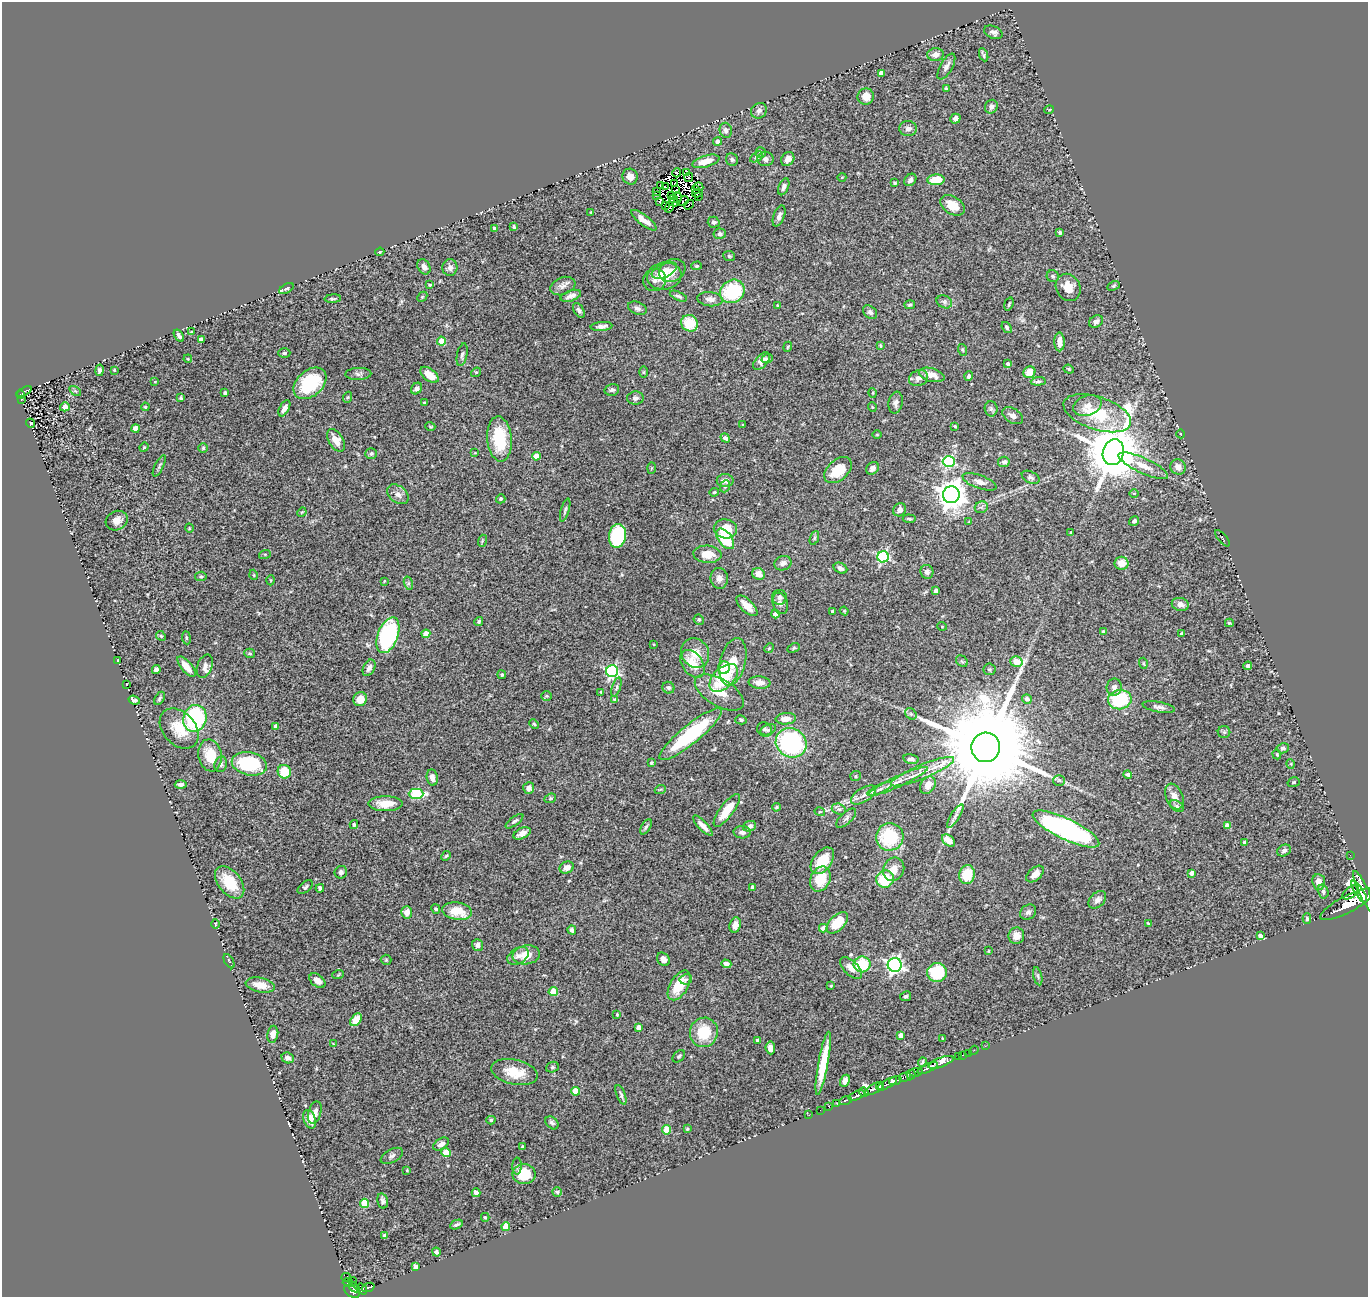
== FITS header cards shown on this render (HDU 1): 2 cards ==
NAXIS1  =                 1366
NAXIS2  =                 1295

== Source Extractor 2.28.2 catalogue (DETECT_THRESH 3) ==
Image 1366 x 1295 px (HDU 1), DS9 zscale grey, 1 PNG px = 1 image px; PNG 1370 x 1299 px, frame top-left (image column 1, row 1295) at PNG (2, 2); each listed source drawn as its Kron ellipse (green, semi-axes under 4 px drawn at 4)
Background 0.674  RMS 0.054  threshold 0.162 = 3 sigma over >= 5 px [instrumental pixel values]
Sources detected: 447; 7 with non-positive FLUX_AUTO (blend fragments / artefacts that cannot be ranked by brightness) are neither listed nor drawn; the other 440 listed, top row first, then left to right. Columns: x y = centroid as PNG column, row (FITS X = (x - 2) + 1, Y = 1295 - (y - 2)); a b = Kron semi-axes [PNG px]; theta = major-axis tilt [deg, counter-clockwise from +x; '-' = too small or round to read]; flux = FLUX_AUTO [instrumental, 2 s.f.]
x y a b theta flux
993 32 9 6 -24 14
935 55 8 6 6 22
984 55 7 3 -67 6.8
946 67 14 6 60 16
881 73 4 4 - 26
946 88 4 3 - 4.8
866 96 8 8 - 40
991 107 7 6 - 15
1049 110 5 3 - 3.6
759 111 8 7 - 13
955 119 5 5 - 17
908 129 8 7 - 16
726 130 7 6 - 12
718 142 4 4 - 13
761 152 5 5 - 12
757 157 7 4 32 8.3
766 159 8 7 - 14
788 159 7 6 - 21
732 160 6 6 - 9.2
706 161 14 5 16 51
677 173 4 4 - 14
686 173 4 2 - 18
630 177 8 7 - 21
689 177 4 3 - 9.2
842 177 4 3 - 3
910 180 7 5 49 12
936 180 8 5 3 91
895 183 3 3 - 4.7
675 184 4 3 - 9.2
661 186 3 2 - 7.2
665 187 2 2 - 3.7
698 187 5 2 - 4.5
784 187 9 5 67 11
676 190 4 2 - 2.3
696 190 3 2 - 2
656 192 4 2 - 6.2
697 193 5 3 - 7.2
656 195 3 2 - 3.5
671 195 4 3 - 6
698 197 3 2 - 3.4
677 198 6 2 88 6
673 199 3 2 - 2.6
684 201 5 2 - 2.5
660 202 4 2 - 5.2
674 202 5 2 - 4.2
689 205 5 2 - 1.2
952 205 13 8 -33 56
666 206 2 2 - 4.4
669 207 5 2 - 2.3
591 212 4 2 - 2.5
779 216 11 5 69 13
644 220 15 5 -37 32
714 222 6 5 - 8
514 227 4 3 - 5.9
495 228 4 3 - 12
1060 232 4 4 - 6.9
720 234 6 5 - 8.7
380 252 4 3 - 4.3
729 256 6 5 - 5.8
697 266 5 4 - 4.6
424 267 8 6 -58 17
450 267 8 7 - 15
664 270 13 6 25 28
672 270 14 10 30 27
664 276 17 13 8 77
1053 276 6 6 - 7.2
655 280 11 11 - 21
430 285 4 3 - 5.1
563 286 13 8 21 17
1113 286 6 4 27 5.1
1068 287 14 12 -60 49
286 289 8 4 29 5.9
732 291 13 11 32 220
571 296 11 5 18 16
678 296 9 4 -24 7.8
422 297 6 4 46 4.2
333 299 8 4 4 5.8
710 299 13 7 -6 19
944 302 8 6 -22 10
1009 304 7 4 73 5.7
778 305 3 2 - 3.8
910 305 5 4 - 4.8
637 308 10 6 -22 12
579 310 8 5 -60 11
870 312 8 6 -42 10
1096 321 7 6 - 16
690 323 8 8 - 99
601 326 11 4 6 13
1007 327 6 4 -52 5.8
191 332 3 3 - 3.2
179 336 7 4 -58 9.7
201 340 4 4 - 39
441 341 4 4 - 79
1059 342 9 5 -90 31
880 345 4 2 - 3.5
788 347 5 4 - 4.1
963 350 6 4 -70 4.6
284 353 6 4 1 6.7
462 355 11 5 78 11
188 359 4 4 - 3.3
767 359 6 4 22 8
761 361 10 6 49 22
1008 364 4 4 - 8.7
1069 369 5 4 - 4.6
99 370 6 4 79 7.4
114 370 3 3 - 4.4
476 372 5 4 - 3.9
644 372 6 4 89 3.6
1029 372 6 5 - 51
358 374 13 6 2 12
429 375 10 6 -38 49
932 375 13 6 -16 34
969 376 5 4 - 9.1
918 378 10 7 26 21
1038 381 7 4 4 7.2
155 382 3 2 - 2.1
310 383 19 12 42 180
417 389 6 5 - 15
612 390 7 6 - 7.8
75 391 6 4 -34 5.7
24 392 8 3 27 96
225 393 3 3 - 8.7
873 393 5 3 - 3.2
21 394 4 3 - 40
348 397 6 3 70 4.1
181 398 3 3 - 5.1
635 398 8 6 5 10
21 400 3 2 - 10
424 402 4 3 - 3.5
896 403 11 7 81 17
1087 406 15 10 19 31
65 407 5 4 - 27
145 407 4 3 - 3.8
872 407 5 3 - 2.9
284 408 9 4 61 16
991 409 7 6 - 7.9
1097 413 35 16 -18 180
1013 416 11 7 -32 18
31 423 5 4 - 4.6
743 425 4 2 - 2.8
430 426 5 3 - 3.4
955 426 3 3 - 4.6
136 429 4 4 - 58
1181 434 4 3 - 2.3
877 435 5 3 - 2.8
725 438 5 4 - 10
499 439 22 12 -85 150
336 440 12 7 -59 36
144 447 5 4 - 4.1
203 448 5 4 - 5.2
1113 452 13 10 73 27000
475 453 4 2 - 2.4
371 454 6 5 - 7.7
536 456 4 4 - 69
949 462 6 5 - 400
1004 462 6 5 - 10
159 466 12 4 62 7.1
1143 466 27 7 -25 52
1178 467 8 7 - 29
651 468 6 4 88 4.3
872 468 7 5 47 18
838 470 16 10 41 77
1031 477 9 5 -26 10
725 481 8 6 0 21
979 482 18 6 -20 27
725 486 6 5 - 6.8
714 492 5 3 - 4.6
1134 493 5 3 - 3.2
398 494 12 8 -38 20
951 495 8 8 - 4700
501 499 5 4 - 5.9
981 507 6 6 - 9
565 510 12 3 74 7.2
900 510 7 6 - 15
302 512 5 4 - 3.3
909 519 6 4 -6 6.2
117 521 11 9 26 25
1134 521 5 4 - 8
969 522 4 3 - 3.4
189 528 4 3 - 2.6
725 529 11 9 -10 71
1071 532 3 3 - 4.5
617 536 12 8 81 280
814 538 7 4 68 5.6
1222 538 10 2 -49 3.4
725 539 12 6 -52 160
482 541 6 3 72 4.3
265 554 6 4 18 3.8
707 554 14 8 -4 52
883 557 6 5 - 480
783 563 9 7 18 16
1121 563 7 6 - 44
840 568 7 5 -26 14
927 572 7 6 - 11
758 574 6 5 - 30
254 575 5 3 - 3
201 576 6 5 - 6.1
719 578 10 8 -83 19
271 580 5 3 - 3.6
384 581 3 2 - 3.1
408 583 7 4 -72 6.9
936 591 4 3 - 6.3
779 597 7 7 - 11
780 603 11 7 -72 16
1180 604 8 6 -14 21
747 606 13 6 -44 42
833 611 4 3 - 12
844 611 4 4 - 3.6
775 614 4 4 - 23
699 620 5 5 - 5.9
479 621 5 4 - 5.5
1229 623 4 3 - 4
942 626 5 3 - 2.6
1103 632 4 4 - 7.5
426 634 4 4 - 58
1182 634 4 3 - 12
388 635 19 10 69 460
161 636 5 4 - 4.4
186 638 6 3 -82 4.5
653 644 4 3 - 2.6
769 648 5 4 - 3.4
794 648 6 4 28 5.3
250 653 5 4 - 5.4
695 653 15 13 -57 51
118 660 4 2 - 2.6
962 661 6 5 - 5.9
733 662 24 12 76 68
1016 662 6 5 - 41
1143 663 5 4 - 4.1
692 664 15 10 -54 59
205 666 12 7 68 17
1248 666 4 4 - 15
186 667 12 5 -50 42
369 668 9 5 64 16
724 668 6 6 - 70
989 669 6 6 - 5.7
156 670 5 4 - 13
612 671 6 6 - 560
502 675 4 4 - 6
724 678 17 10 44 160
759 683 11 6 -5 28
126 684 3 2 - 3.6
616 687 10 4 71 7.3
1114 687 8 7 - 16
668 688 6 5 - 7.7
601 692 4 3 - 3.4
719 692 27 13 -31 74
546 696 5 5 - 5
159 698 7 4 58 6.6
360 699 7 6 - 46
1027 699 5 4 - 17
134 700 6 4 -19 9.5
615 700 3 3 - 5.6
1120 700 12 9 8 220
1159 707 16 5 -10 15
911 714 6 5 - 7.4
195 718 13 11 73 400
786 719 10 5 5 32
741 720 6 4 -13 6.2
534 724 5 4 - 5
276 726 4 4 - 17
179 729 23 16 -48 82
764 729 8 7 - 9.5
768 730 8 5 22 9.5
1224 732 6 6 - 6.8
691 734 39 9 39 310
791 743 16 14 -31 460
986 747 15 14 - 100000
1283 748 6 5 - 9.6
1277 754 5 4 - 4
210 755 16 11 -80 85
911 759 8 5 -11 11
651 763 4 3 - 4.4
221 764 8 6 72 8.7
249 764 18 11 -13 260
1291 764 5 3 - 3.4
284 772 7 6 - 88
922 772 34 7 22 67
1128 774 4 4 - 7.8
855 776 5 5 - 5.4
432 777 8 5 -81 18
1059 780 6 5 - 6.1
898 781 32 5 25 44
1294 782 6 4 17 5.3
181 784 6 4 -1 10
928 785 9 7 57 30
529 788 6 5 - 19
880 789 13 4 24 16
660 790 6 3 20 3.5
416 794 7 5 0 250
863 795 14 7 32 23
1174 797 13 8 -66 30
550 798 6 4 21 4.6
386 804 17 7 0 52
1177 806 8 5 -36 7
776 807 4 3 - 4.7
839 809 7 5 -19 7.9
727 810 20 7 53 80
820 812 5 3 - 3.5
955 816 14 4 57 15
846 818 12 5 43 12
514 821 10 4 37 9
354 824 4 3 - 5.5
703 826 13 4 -46 22
750 826 6 5 - 14
1227 826 4 4 - 26
646 827 8 4 59 8
1066 829 36 10 -26 820
742 832 8 6 -4 14
522 833 9 5 24 20
890 837 14 13 - 200
948 841 7 5 -41 33
1245 842 4 3 - 16
1284 850 7 5 28 9.5
1350 855 2 2 - 6.8
446 856 5 4 - 5.3
822 861 15 9 53 90
567 867 7 6 - 19
894 869 12 10 67 37
341 872 6 6 - 14
1192 873 4 4 - 23
1035 874 10 6 43 26
967 875 9 8 - 79
820 879 13 9 64 86
885 879 9 8 - 130
230 882 18 11 -51 110
1319 882 8 6 -84 26
305 887 9 5 41 7.7
752 887 3 3 - 9.4
320 888 4 3 - 9.1
1323 891 7 5 -75 9.8
1351 892 9 5 37 450
1359 892 13 3 -57 2300
1364 892 23 5 -65 3700
1097 900 10 7 46 17
1347 904 30 8 28 5500
436 909 5 4 - 7.1
457 911 15 8 -8 81
407 912 6 5 - 22
1028 912 9 7 38 13
1307 919 5 4 - 5.8
837 923 13 7 45 100
215 924 5 3 - 3.1
1148 924 3 3 - 2.9
735 925 7 5 72 24
823 928 4 4 - 27
572 930 4 4 - 9.6
1016 936 8 8 - 30
1260 936 4 4 - 14
478 945 6 5 - 13
988 951 4 3 - 2.7
526 955 14 9 9 57
518 956 11 7 31 20
663 959 7 6 - 20
386 960 5 5 - 4.4
229 961 8 3 -59 4.2
726 964 5 4 - 15
862 964 8 8 - 130
895 965 7 7 - 1000
851 968 14 7 -44 29
937 973 10 9 - 160
338 975 6 3 20 3.4
1038 976 9 4 -77 7.4
686 979 6 5 - 6.9
317 981 9 6 -38 28
260 985 15 7 -11 45
679 985 16 9 59 79
831 986 3 2 - 3
553 992 4 4 - 110
906 996 6 4 28 6.2
617 1015 3 2 - 3.5
356 1020 7 4 53 61
639 1027 4 4 - 27
704 1032 15 14 - 120
273 1034 8 5 80 22
901 1035 4 4 - 19
942 1038 3 2 - 2
758 1040 4 4 - 17
333 1044 4 3 - 2.6
985 1046 3 2 - 9.7
770 1048 6 4 -85 16
974 1050 5 2 - 10
968 1053 3 2 - 13
962 1055 3 2 - 22
679 1056 7 5 45 6.8
958 1057 3 2 - 37
288 1058 6 5 - 14
922 1062 5 3 - 6.1
941 1062 13 4 20 1300
823 1063 32 5 80 110
552 1067 6 5 - 5.8
928 1068 11 3 23 1400
514 1072 23 12 -12 76
916 1072 7 3 7 170
911 1074 5 3 - 150
905 1077 6 3 16 630
845 1081 6 4 62 15
895 1081 6 3 17 430
887 1084 11 3 31 420
880 1086 3 3 - 620
874 1088 11 4 29 2200
575 1091 4 4 - 83
864 1092 5 4 - 720
621 1095 10 4 -69 8.1
857 1096 9 3 23 1300
846 1100 6 3 17 180
837 1103 3 2 - 12
829 1106 3 3 - 35
820 1110 2 2 - 17
315 1113 11 6 74 19
809 1115 2 2 - 9.3
310 1119 9 6 -72 44
491 1120 4 4 - 5.3
552 1123 7 5 -45 9.9
687 1129 3 3 - 3.5
667 1130 4 4 - 98
441 1144 8 5 34 22
523 1147 4 4 - 6.9
446 1152 4 4 - 64
392 1156 12 6 28 12
517 1166 8 5 89 7.4
407 1170 3 3 - 3.4
524 1174 11 10 - 96
557 1192 4 4 - 5.5
476 1193 4 4 - 19
383 1201 7 5 -77 10
365 1203 4 4 - 130
485 1217 4 3 - 5.5
456 1225 7 3 26 6.9
506 1227 4 4 - 94
385 1235 4 3 - 6.1
436 1252 4 4 - 8.7
416 1266 4 4 - 13
346 1277 5 4 - 39
352 1281 4 2 - 77
348 1282 5 4 - 61
354 1287 6 3 -40 130
368 1287 6 3 20 160
362 1289 6 4 -52 180
352 1291 8 5 -36 570
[7 non-positive-flux detections neither listed nor drawn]